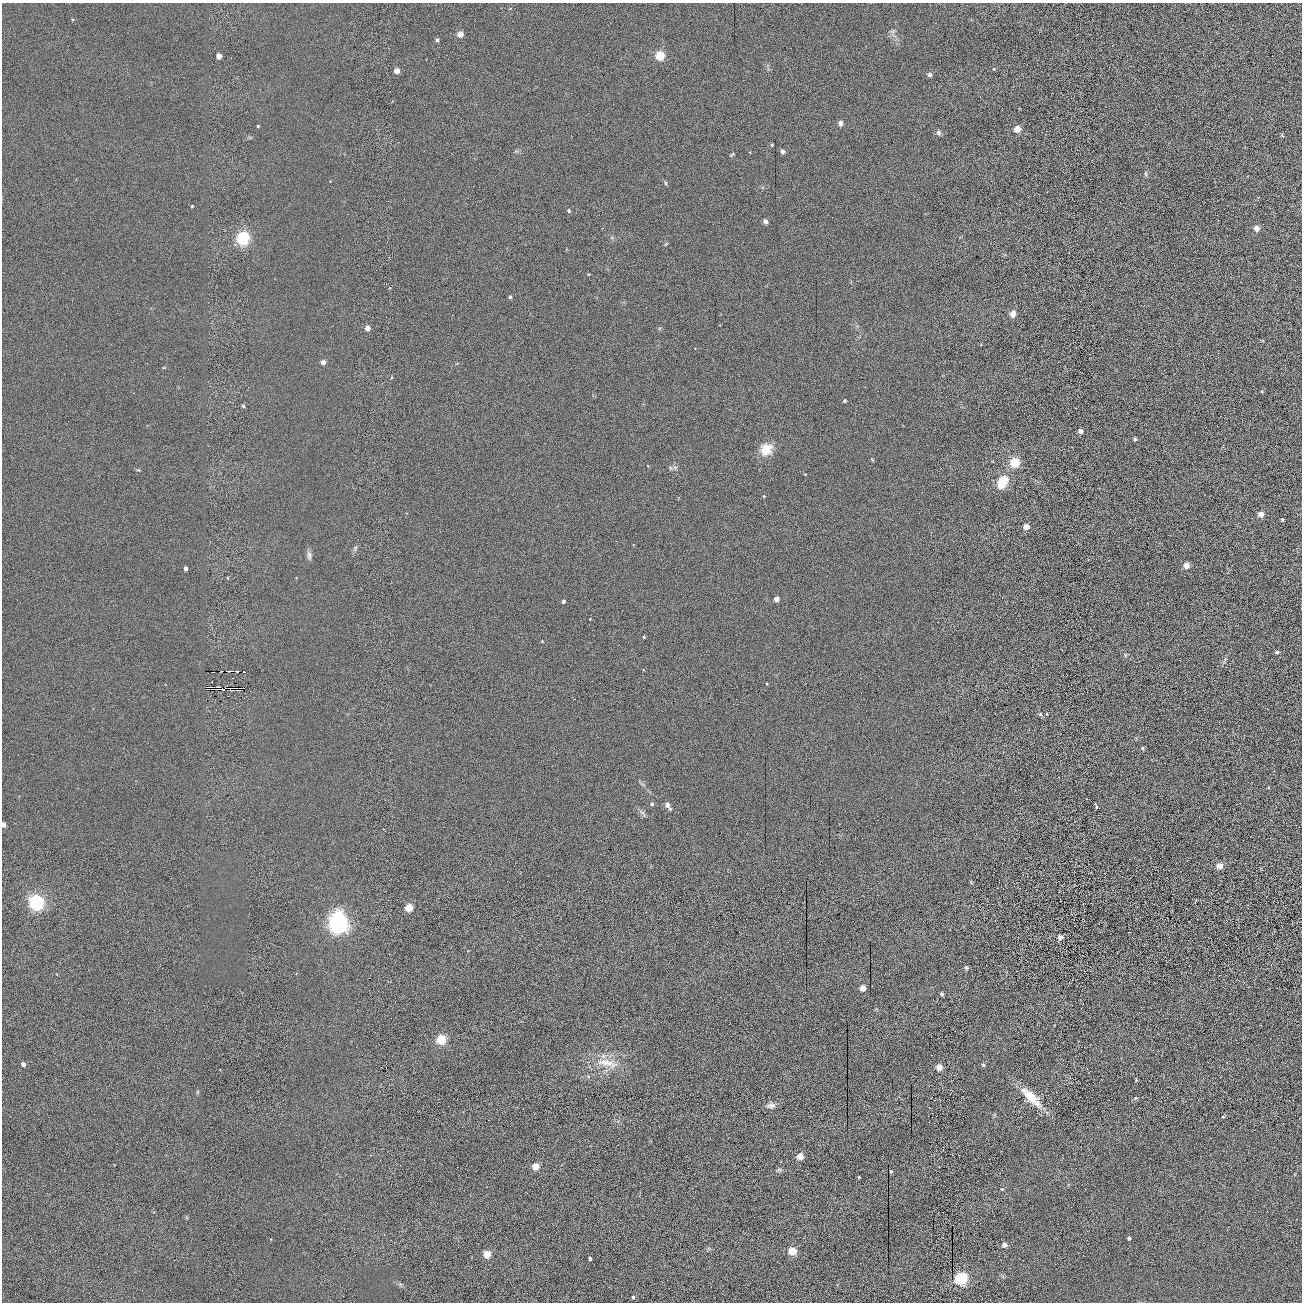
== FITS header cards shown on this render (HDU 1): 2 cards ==
NAXIS1  =                 2600 / length of original image axis
NAXIS2  =                 2600 / length of original image axis

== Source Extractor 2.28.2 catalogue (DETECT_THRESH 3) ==
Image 2600 x 2600 px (HDU 1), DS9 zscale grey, zoomed out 1/2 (1 PNG px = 2 x 2 image px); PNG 1304 x 1304 px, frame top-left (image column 1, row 2599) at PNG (2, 3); no overlay
Background 4.13e-13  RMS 8.4e-12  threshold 2.52e-11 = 3 sigma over >= 5 px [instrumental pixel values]
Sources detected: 199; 31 cannot appear on this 1/2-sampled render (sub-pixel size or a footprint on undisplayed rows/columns) and are not listed; the other 168 listed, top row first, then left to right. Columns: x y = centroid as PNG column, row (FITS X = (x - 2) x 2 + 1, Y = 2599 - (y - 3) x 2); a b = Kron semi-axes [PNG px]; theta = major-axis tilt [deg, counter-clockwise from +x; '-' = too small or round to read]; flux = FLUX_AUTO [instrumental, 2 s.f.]
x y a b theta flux
510 8 4 3 - 1.4e-09
73 19 5 3 - 1.7e-09
971 20 3 3 - 1.1e-09
893 32 9 4 53 5.7e-09
460 34 4 4 - 2.4e-08
437 40 3 3 - 4.6e-09
660 55 4 4 - 9.9e-08
219 56 4 4 - 2.2e-08
994 69 3 3 - 2.1e-09
397 71 4 3 - 2.0e-08
929 75 4 3 - 6.9e-09
392 101 3 2 - 6.3e-10
1020 108 3 3 - 1.1e-09
840 123 4 3 - 1.5e-08
258 126 3 3 - 3.2e-09
1017 129 4 4 - 3.8e-08
938 132 7 6 - 5.6e-09
1282 136 5 5 - 2.1e-09
249 138 7 4 -4 3.3e-09
772 145 3 3 - 2.6e-09
1245 147 3 2 - 9.7e-10
516 151 4 4 - 2.4e-09
782 151 4 3 - 8.5e-09
750 152 3 3 - 1.2e-09
732 154 8 3 37 2.7e-09
1146 173 9 4 -75 3.3e-09
330 181 3 3 - 9.0e-10
665 183 7 4 -68 3.3e-09
762 187 4 4 - 2.1e-09
192 206 3 3 - 2.4e-09
569 211 3 3 - 3.8e-09
765 221 5 5 - 6.6e-09
244 225 2 2 - 1.3e-09
602 228 3 2 - 7.3e-10
1256 228 3 3 - 2.3e-08
960 237 3 2 - 7.7e-10
243 238 5 5 - 3.5e-07
612 238 5 5 - 3.0e-09
666 244 5 3 - 1.8e-09
566 249 4 3 - 1.2e-09
1005 255 6 4 37 2.5e-09
588 274 3 3 - 1.9e-09
851 282 4 3 - 1.6e-09
389 288 3 3 - 1.0e-09
510 297 3 3 - 4.5e-09
1013 314 7 6 - 1.1e-08
368 328 4 4 - 1.9e-08
660 329 5 4 - 2.3e-09
1262 341 5 3 - 1.5e-09
981 345 3 3 - 1.5e-09
695 349 3 3 - 1.1e-09
323 362 4 4 - 1.1e-08
164 368 5 3 - 2.0e-09
391 377 3 3 - 1.5e-09
1262 391 4 4 - 2.1e-09
845 401 4 3 - 2.4e-09
243 406 5 4 - 2.6e-09
963 406 4 3 - 1.6e-09
148 425 4 2 - 1.1e-09
1080 431 3 3 - 1.5e-08
1135 439 3 3 - 3.8e-09
766 449 17 13 40 3.5e-08
872 460 6 3 -47 2.0e-09
993 461 5 2 - 1.1e-09
1015 463 4 4 - 1.3e-07
648 466 3 3 - 1.6e-09
674 467 7 5 -11 5.7e-09
138 470 5 3 - 1.8e-09
805 474 4 3 - 1.5e-09
1003 481 5 4 - 1.8e-07
1000 485 4 4 - 2.6e-08
764 496 3 3 - 2.3e-09
407 513 3 2 - 6.9e-10
1261 514 4 3 - 2.8e-08
1282 520 3 3 - 2.9e-09
1026 527 4 3 - 2.5e-08
616 541 3 2 - 6.9e-10
633 544 4 3 - 1.2e-09
355 549 7 3 72 3.1e-09
309 555 10 7 -87 8.1e-09
1088 560 3 2 - 6.1e-10
1186 565 4 4 - 2.7e-08
186 568 4 3 - 7.1e-09
228 578 3 3 - 1.2e-09
296 578 3 2 - 7.3e-10
777 599 3 3 - 1.7e-08
563 601 3 3 - 6.0e-09
590 619 3 3 - 1.3e-09
644 637 3 3 - 3.1e-09
542 641 3 3 - 1.8e-09
1277 652 3 3 - 5.0e-09
1125 655 6 5 - 3.3e-09
643 670 4 3 - 1.4e-09
165 684 3 3 - 9.3e-10
767 684 3 3 - 2.2e-09
430 685 3 2 - 6.4e-10
207 687 2 1 - 4.3e-10
213 687 2 1 - 2.8e-10
234 688 2 1 - 3.6e-10
215 689 3 1 - 7.6e-10
1047 714 4 3 - 1.7e-09
1041 715 6 5 - 3.5e-09
1137 739 4 3 - 1.7e-09
1142 748 4 3 - 4.1e-09
643 784 10 4 -46 5.7e-09
1268 788 3 3 - 1.4e-09
652 804 4 3 - 4.6e-09
1095 804 3 3 - 1.2e-09
667 805 4 4 - 1.3e-08
1096 807 4 3 - 2.0e-09
670 809 4 3 - 3.2e-09
641 812 11 4 -35 6.3e-09
3 825 4 3 - 9.4e-09
1220 866 4 4 - 4.0e-08
971 882 6 4 -74 2.5e-09
36 902 6 5 - 6.2e-07
409 908 4 4 - 6.8e-08
338 922 7 6 - 1.5e-06
1060 937 4 3 - 1.2e-08
468 951 3 2 - 7.7e-10
966 968 6 4 -17 3.6e-09
57 974 4 3 - 1.3e-09
296 974 4 3 - 1.2e-09
863 988 4 3 - 2.9e-08
942 994 4 3 - 4.6e-09
1054 1026 3 3 - 8.8e-10
962 1032 3 2 - 8.4e-10
441 1039 4 4 - 1.3e-07
603 1056 6 4 -88 4.2e-09
606 1063 35 11 -12 4.5e-08
23 1064 4 3 - 7.8e-09
386 1064 2 1 - 2.3e-09
983 1065 6 4 -45 2.6e-09
589 1067 4 4 - 2.3e-09
939 1067 4 4 - 3.4e-08
386 1068 2 2 - 1.5e-08
220 1070 3 3 - 9.2e-10
606 1070 6 5 - 5.7e-09
588 1077 4 2 - 1.3e-09
1136 1080 4 3 - 1.7e-09
197 1092 5 3 - 2.2e-09
1031 1097 32 10 -43 5.4e-08
1135 1098 4 4 - 3.0e-09
771 1105 11 7 0 9.4e-09
994 1114 4 2 - 1.7e-09
1223 1117 3 3 - 2.2e-09
651 1141 4 3 - 1.2e-09
800 1156 4 4 - 3.9e-08
535 1166 4 4 - 4.2e-08
780 1169 7 5 -35 3.8e-09
891 1172 3 2 - 3.0e-09
1060 1173 3 2 - 9.5e-10
1294 1174 3 2 - 6.4e-10
859 1177 3 3 - 2.6e-09
1068 1184 4 2 - 1.4e-09
1002 1189 3 3 - 2.5e-09
639 1193 3 3 - 1.3e-09
186 1217 6 3 87 2.2e-09
1129 1238 3 3 - 6.5e-09
271 1239 3 3 - 1.0e-09
1004 1245 4 4 - 1.6e-08
709 1249 6 3 -83 2.3e-09
792 1251 4 4 - 7.8e-08
487 1254 4 4 - 5.7e-08
590 1259 3 3 - 5.5e-09
961 1278 5 5 - 3.8e-07
400 1284 7 4 -41 3.7e-09
633 1297 3 3 - 4.0e-09
At the frame edge (FLAGS 8, measured only in part): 1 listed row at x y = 3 825
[31 sub-pixel or undisplayed-footprint detections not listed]